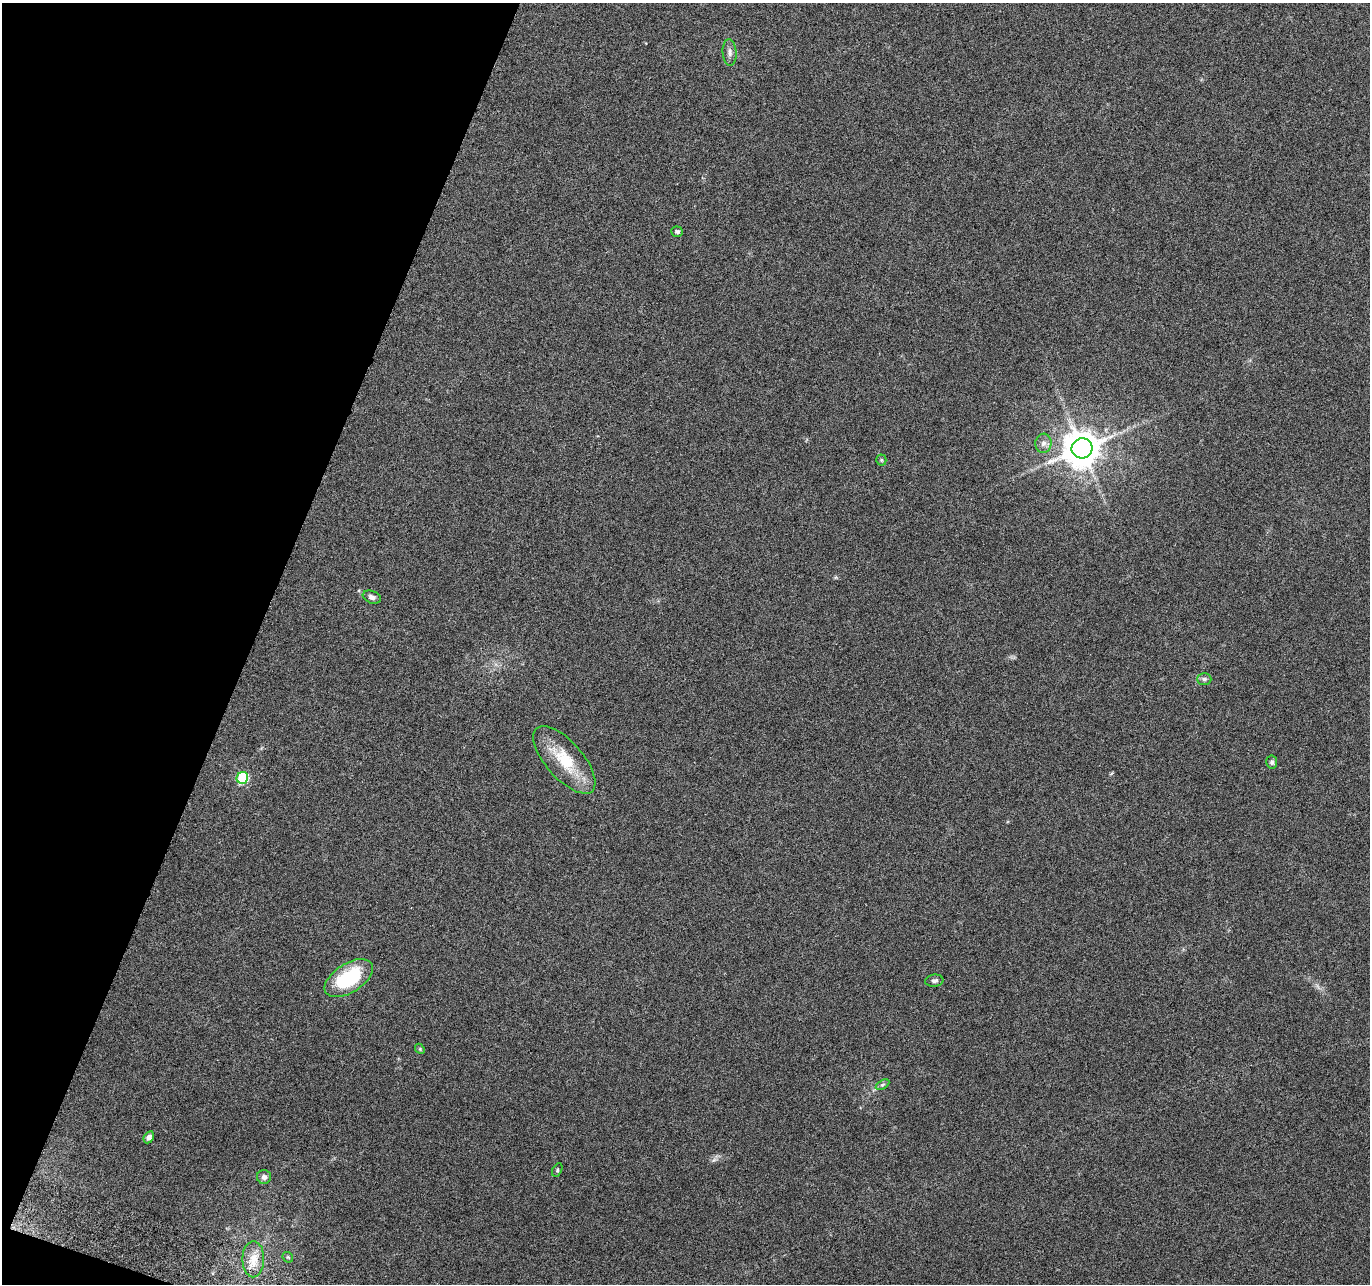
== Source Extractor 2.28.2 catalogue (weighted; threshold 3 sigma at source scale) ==
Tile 9 of 4 x 4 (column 1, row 3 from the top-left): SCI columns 24-1391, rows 1551-2832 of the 5526 x 5730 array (HDU 1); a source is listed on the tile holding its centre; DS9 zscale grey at full resolution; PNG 1372 x 1286 px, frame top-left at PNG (2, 3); each listed source drawn as its Kron ellipse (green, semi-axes under 4 px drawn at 4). Shown black and unused: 19% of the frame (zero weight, under 3 of 6 exposures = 3% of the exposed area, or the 3 px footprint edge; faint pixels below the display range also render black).
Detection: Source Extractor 2.28.2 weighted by HDU 2 'WHT'; one run over the whole footprint, this tile lists its part. Background 0.0879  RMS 0.0055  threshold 0.0225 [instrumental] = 3 sigma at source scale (4.09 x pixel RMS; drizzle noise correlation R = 1.36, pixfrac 0.8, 0.0396/0.0396 arcsec/px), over >= 5 px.
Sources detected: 19; all 19 listed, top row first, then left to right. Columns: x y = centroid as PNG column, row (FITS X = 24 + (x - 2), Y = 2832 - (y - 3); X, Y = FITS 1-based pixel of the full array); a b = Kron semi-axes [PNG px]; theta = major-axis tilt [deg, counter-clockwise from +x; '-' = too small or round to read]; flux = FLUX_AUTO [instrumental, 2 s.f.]
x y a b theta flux
730 52 13 7 -86 2.3
677 232 6 5 - 1
1043 443 9 8 - 2.6
1082 448 10 10 - 1400
881 460 5 5 - 0.74
372 597 9 6 -20 2
1204 679 7 6 - 1.3
564 760 42 18 -49 21
1272 762 6 5 - 1.3
242 778 6 5 - 44
349 978 27 14 33 38
934 981 9 6 7 1.4
420 1049 5 4 - 0.61
882 1085 7 4 31 0.97
149 1137 6 4 62 1.9
557 1170 7 4 63 0.78
264 1177 7 7 - 2
288 1257 6 4 -44 0.66
253 1259 18 11 89 8.1